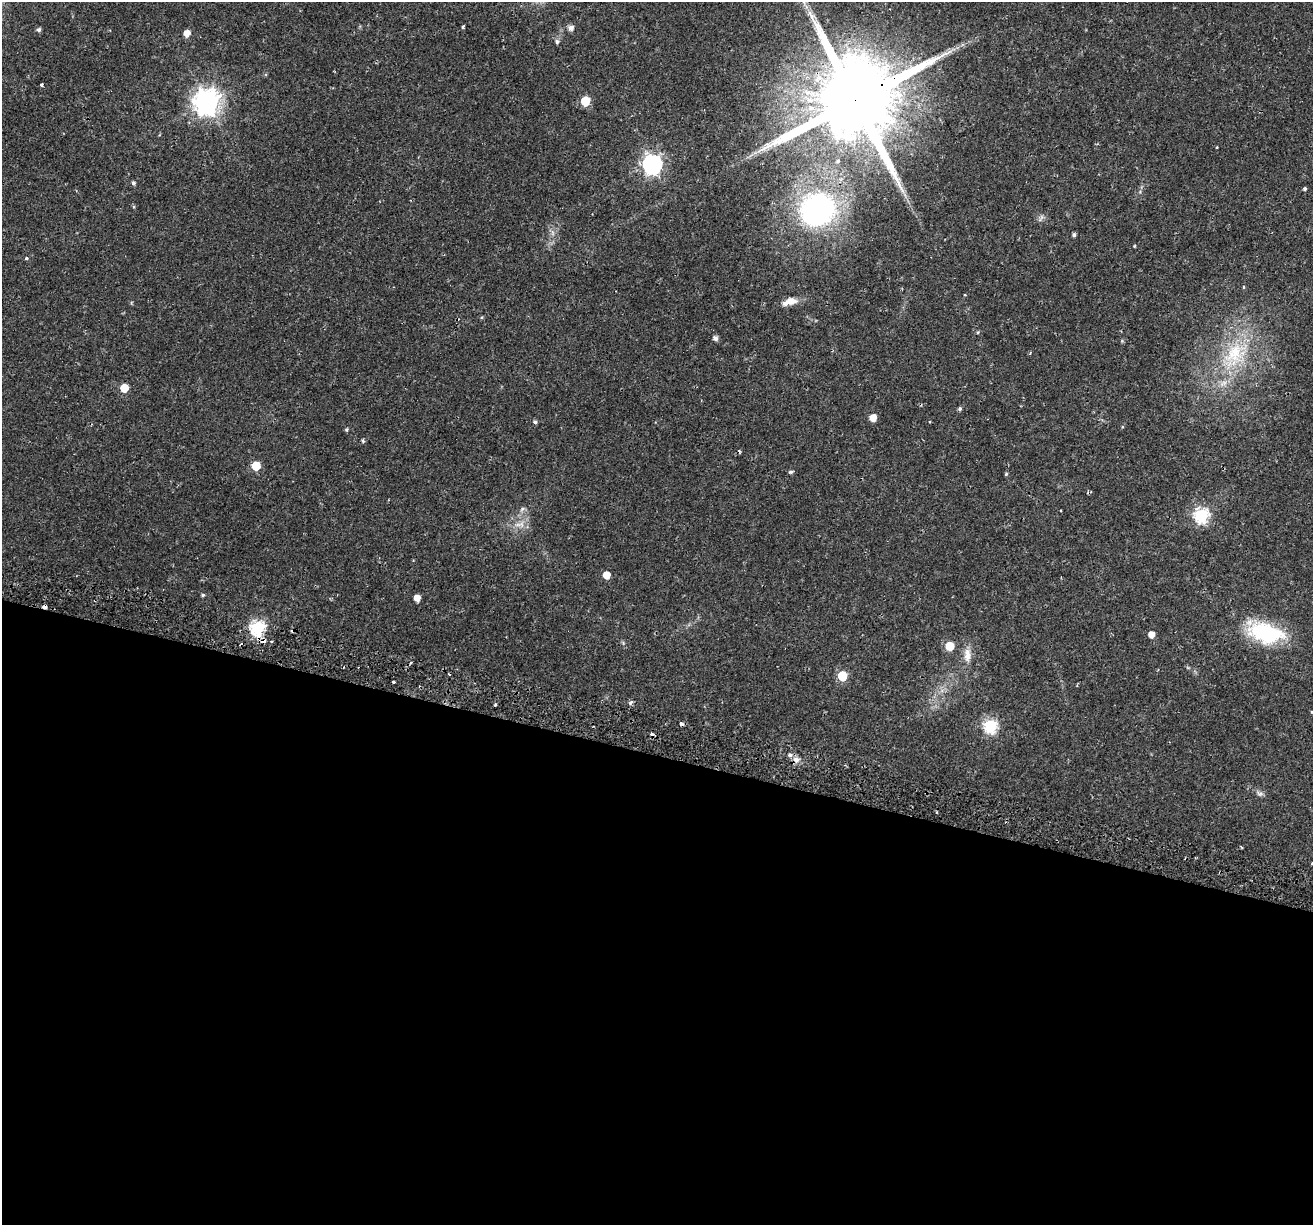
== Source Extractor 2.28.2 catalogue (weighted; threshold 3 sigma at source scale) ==
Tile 14 of 4 x 4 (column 2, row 4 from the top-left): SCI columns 1388-2698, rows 355-1577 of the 5386 x 5541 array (HDU 1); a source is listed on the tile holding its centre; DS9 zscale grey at full resolution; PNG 1315 x 1227 px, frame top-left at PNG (2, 2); no overlay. Shown black and unused: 38% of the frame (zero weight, under 2 of 3 exposures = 5% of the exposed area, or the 3 px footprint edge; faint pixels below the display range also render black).
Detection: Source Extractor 2.28.2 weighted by HDU 2 'WHT'; one run over the whole footprint, this tile lists its part. Background 0.021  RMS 0.003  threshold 0.0135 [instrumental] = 3 sigma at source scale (4.5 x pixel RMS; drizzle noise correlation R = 1.50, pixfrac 1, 0.0396/0.0396 arcsec/px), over >= 5 px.
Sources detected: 65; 8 cosmic-ray / hot-pixel residue — not listed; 1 inside a brighter listed object's ellipse — not listed separately; the other 56 listed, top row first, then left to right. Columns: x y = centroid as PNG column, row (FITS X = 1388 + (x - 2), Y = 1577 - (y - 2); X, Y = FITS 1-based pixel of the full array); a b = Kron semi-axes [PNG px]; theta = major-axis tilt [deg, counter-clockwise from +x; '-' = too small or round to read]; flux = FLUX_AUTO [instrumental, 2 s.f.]
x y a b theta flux
463 27 4 3 - 0.46
571 28 6 5 - 1.5
39 30 5 5 - 0.71
187 33 6 5 - 2.9
557 42 7 5 -89 0.63
41 85 3 3 - 0.73
855 100 25 20 64 5800
585 101 6 6 - 13
206 102 9 8 - 280
838 161 7 6 - 0.91
652 164 8 7 - 130
133 183 5 4 - 0.63
1305 189 4 4 - 0.45
817 210 34 32 17 63
1041 218 13 4 59 0.79
1074 235 4 4 - 0.57
1135 246 4 3 - 0.26
26 258 3 3 - 4.6
1243 287 4 3 - 0.42
965 295 3 3 - 0.29
790 301 19 8 15 3.1
482 317 5 3 - 0.28
715 338 5 5 - 1.2
1235 355 44 28 58 23
124 388 5 5 - 6.8
960 409 5 4 - 0.55
873 418 5 5 - 3.6
535 422 5 4 - 0.66
346 430 4 4 - 0.46
363 441 5 4 - 0.55
256 466 6 5 - 8.9
791 472 5 4 - 0.56
1006 474 4 4 - 0.37
522 509 8 4 45 0.69
1061 510 2 2 - 0.25
1201 515 7 6 - 49
519 524 19 6 15 2.4
606 575 5 5 - 4.3
203 595 5 4 - 0.48
417 598 5 5 - 3.1
45 606 4 3 - 4.4
258 628 7 6 - 59
1266 633 44 22 -16 24
1151 634 5 5 - 2.7
949 646 6 6 - 10
967 655 20 10 89 3.2
842 676 6 6 - 15
393 682 3 3 - 2
630 703 6 5 - 0.7
495 704 3 2 - 0.46
1312 712 4 3 - 0.22
681 723 4 3 - 2.2
990 726 6 6 - 44
796 760 10 8 -32 1.7
1260 793 9 5 -30 0.91
1312 863 3 2 - 0.27
Overlapping masked pixels (flux is a lower limit): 4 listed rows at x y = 855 100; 45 606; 258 628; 796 760
Isophote crosses this tile's border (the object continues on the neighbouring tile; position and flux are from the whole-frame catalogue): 2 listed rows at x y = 1312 712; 1312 863